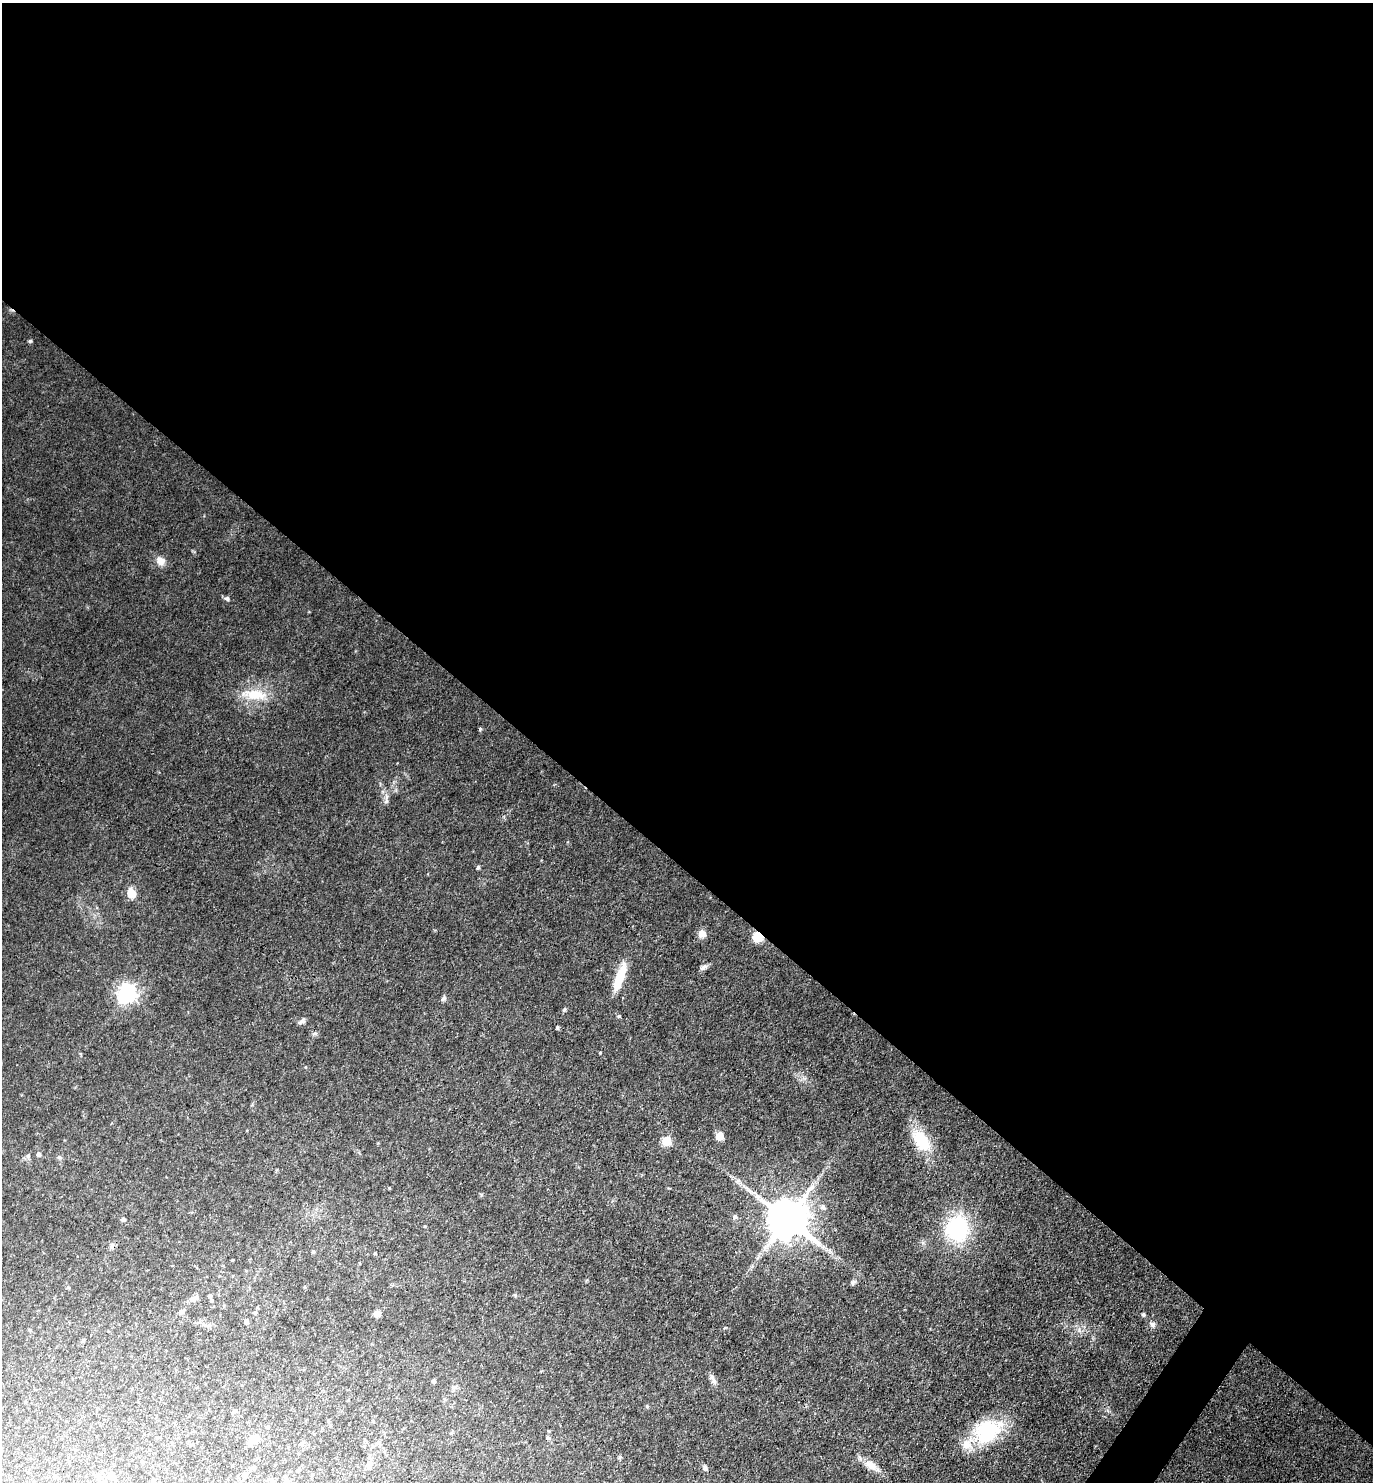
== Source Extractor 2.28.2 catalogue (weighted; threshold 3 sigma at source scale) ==
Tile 3 of 4 x 4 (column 3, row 1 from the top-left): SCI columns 2895-4265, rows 4444-5923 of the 5930 x 5925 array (HDU 1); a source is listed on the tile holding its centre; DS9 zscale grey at full resolution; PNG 1375 x 1484 px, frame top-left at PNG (2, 3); no overlay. Shown black and unused: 59% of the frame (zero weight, under 3 of 4 exposures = <1% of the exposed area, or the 3 px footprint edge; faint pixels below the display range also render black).
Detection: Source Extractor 2.28.2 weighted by HDU 2 'WHT'; one run over the whole footprint, this tile lists its part. Background 0.0881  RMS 0.0073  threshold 0.033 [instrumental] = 3 sigma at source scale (4.5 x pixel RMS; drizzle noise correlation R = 1.50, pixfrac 1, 0.05/0.05 arcsec/px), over >= 5 px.
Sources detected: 75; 3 inside a brighter listed object's ellipse — not listed separately; the other 72 listed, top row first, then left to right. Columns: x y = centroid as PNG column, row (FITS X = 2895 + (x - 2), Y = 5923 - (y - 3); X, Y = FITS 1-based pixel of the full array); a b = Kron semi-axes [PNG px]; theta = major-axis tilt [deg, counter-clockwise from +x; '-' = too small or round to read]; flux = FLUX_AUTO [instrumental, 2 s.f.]
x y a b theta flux
30 341 5 4 - 1.2
160 561 14 12 -42 5.8
227 599 7 6 - 2
255 694 36 13 -6 22
480 729 5 4 - 1
386 801 8 6 77 2.2
478 867 5 4 - 1.4
131 893 12 9 -68 9.4
702 934 9 8 - 5.7
757 937 10 10 - 11
704 967 11 6 30 2.7
619 978 38 10 71 19
127 994 7 7 - 370
443 999 7 5 73 1.6
565 1009 5 4 - 1.4
619 1016 5 4 - 1.1
302 1021 11 5 41 2.4
557 1027 4 4 - 1.2
315 1033 6 6 - 1.6
600 1053 4 3 - 0.74
719 1136 5 5 - 21
921 1140 29 17 -57 29
666 1141 5 5 - 33
39 1154 5 5 - 2.2
28 1156 7 4 -73 1.2
59 1157 6 6 - 1.4
389 1188 3 3 - 0.61
481 1195 6 3 72 0.87
823 1207 7 7 - 2.3
735 1217 7 7 - 2.2
123 1219 6 5 - 1.5
787 1219 11 11 - 2900
957 1228 21 18 -87 82
112 1246 10 4 72 1.8
313 1252 5 4 - 1.2
232 1260 3 2 - 0.59
853 1282 8 5 38 1.9
305 1287 5 3 - 0.78
515 1295 6 4 -47 0.92
210 1296 5 5 - 1.6
193 1299 9 8 - 3.4
212 1300 5 4 - 0.99
182 1311 7 5 40 2.9
255 1312 7 6 - 1.8
377 1314 5 5 - 6.5
1143 1314 6 5 - 1.2
246 1322 5 4 - 2.8
1152 1324 9 7 -48 2.7
206 1325 10 6 -15 2.8
83 1341 6 3 19 0.79
712 1379 15 7 -69 3.4
434 1381 6 5 - 1.2
25 1402 4 3 - 0.76
647 1406 5 4 - 0.96
373 1421 6 3 -72 0.69
268 1427 4 4 - 0.94
987 1431 39 28 26 48
255 1438 12 7 79 6.6
548 1438 7 4 -47 1.3
365 1440 5 5 - 0.89
379 1442 6 6 - 1.7
303 1443 6 5 - 1.3
620 1457 5 5 - 1.1
369 1464 9 8 - 4.5
870 1465 19 11 -28 8.6
251 1468 7 5 22 1.7
705 1468 8 6 -69 2.2
299 1470 7 3 82 0.82
245 1475 7 6 - 3.7
110 1476 11 10 - 4.4
153 1481 5 4 - 0.92
285 1482 9 6 -28 2.6
Overlapping masked pixels (flux is a lower limit): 1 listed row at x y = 757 937
Isophote crosses this tile's border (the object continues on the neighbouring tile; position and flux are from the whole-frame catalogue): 1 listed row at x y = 285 1482
Unlisted compact peaks at least as high as the median listed source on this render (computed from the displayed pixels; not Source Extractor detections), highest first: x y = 923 1243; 725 1328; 194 552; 737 1181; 305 1067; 383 792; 587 1280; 1079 1329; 805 1078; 435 930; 425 1226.